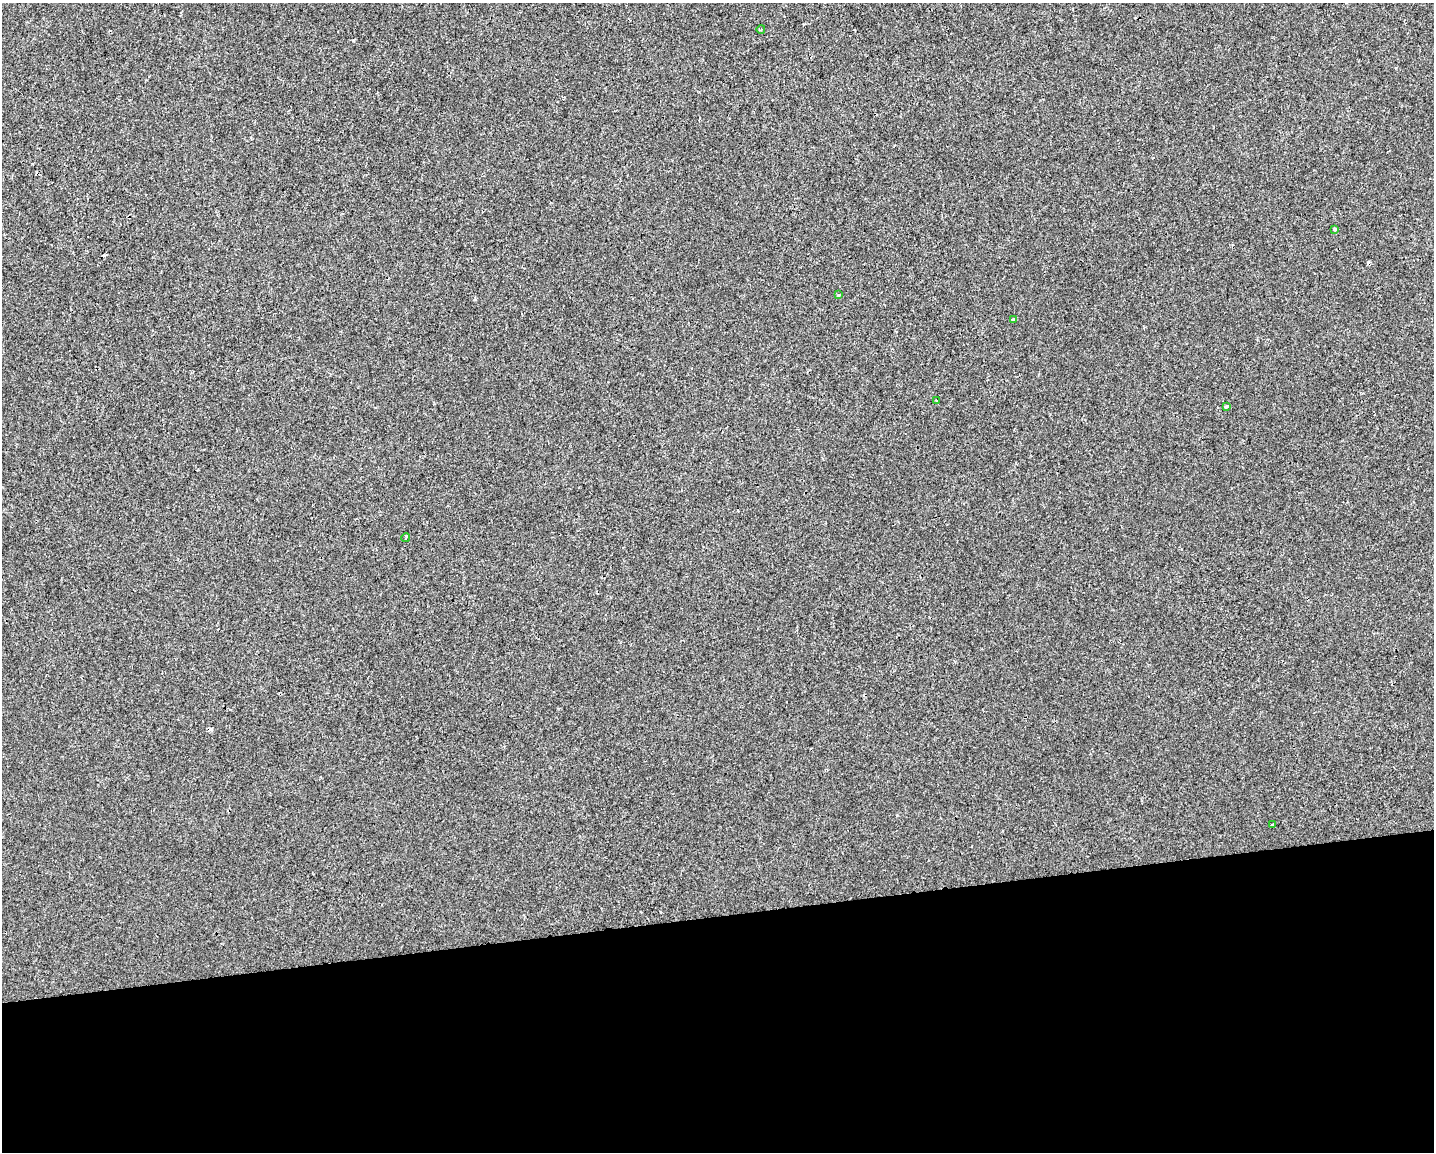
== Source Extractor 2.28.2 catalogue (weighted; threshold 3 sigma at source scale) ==
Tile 11 of 3 x 4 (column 2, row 4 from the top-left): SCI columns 1441-2872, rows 1-1150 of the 4355 x 4601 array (HDU 1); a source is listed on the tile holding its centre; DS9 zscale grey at full resolution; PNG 1436 x 1154 px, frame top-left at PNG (2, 3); each listed source drawn as its Kron ellipse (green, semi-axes under 4 px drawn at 4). Shown black and unused: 21% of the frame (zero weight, under 2 of 3 exposures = <1% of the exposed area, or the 3 px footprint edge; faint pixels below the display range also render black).
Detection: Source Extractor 2.28.2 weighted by HDU 2 'WHT'; one run over the whole footprint, this tile lists its part. Background 3.87e-04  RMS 0.0042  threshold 0.0191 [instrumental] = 3 sigma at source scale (4.5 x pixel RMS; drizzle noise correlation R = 1.50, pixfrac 1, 0.0396/0.0396 arcsec/px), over >= 5 px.
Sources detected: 10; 2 cosmic-ray / hot-pixel residue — neither listed nor drawn; the other 8 listed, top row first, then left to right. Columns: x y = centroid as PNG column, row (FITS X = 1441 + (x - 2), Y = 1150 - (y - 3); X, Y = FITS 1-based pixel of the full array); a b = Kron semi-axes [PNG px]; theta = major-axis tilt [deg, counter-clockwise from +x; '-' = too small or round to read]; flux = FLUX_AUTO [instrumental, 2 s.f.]
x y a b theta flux
761 29 4 3 - 0.37
1335 229 3 3 - 0.74
839 295 3 3 - 1.1
1013 320 3 3 - 1.1
937 401 3 2 - 0.55
1226 406 3 3 - 2.7
406 537 4 2 - 0.37
1273 824 3 2 - 0.42